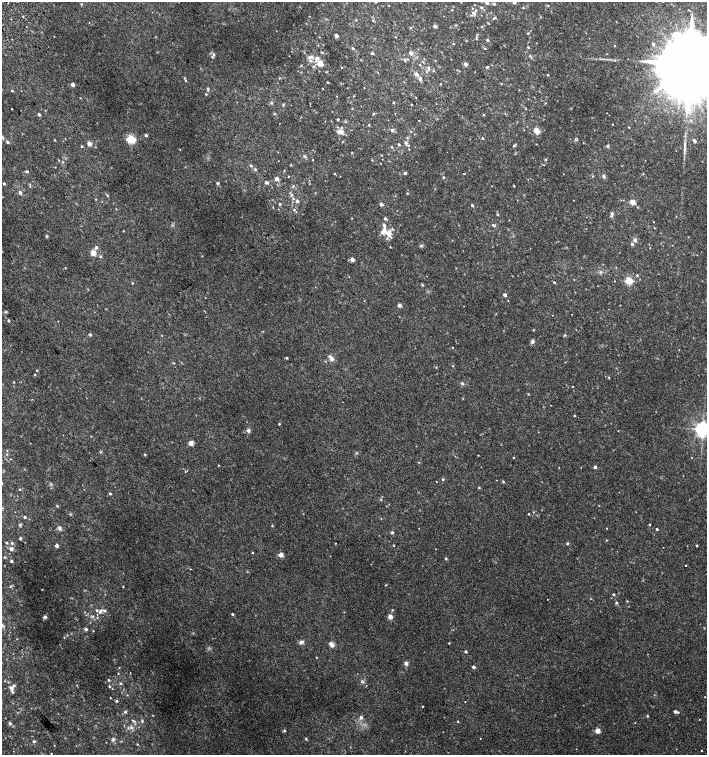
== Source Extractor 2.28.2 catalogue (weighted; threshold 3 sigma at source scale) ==
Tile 11 of 4 x 4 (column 3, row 3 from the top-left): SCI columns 2999-4407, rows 1541-3046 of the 6060 x 6084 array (HDU 1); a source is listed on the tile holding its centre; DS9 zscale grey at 2 x 2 block average (1 PNG px = mean of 2 x 2 image px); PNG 709 x 757 px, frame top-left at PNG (2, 2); no overlay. Shown black and unused: <1% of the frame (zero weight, under 2 of 3 exposures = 2% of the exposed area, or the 3 px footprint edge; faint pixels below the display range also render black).
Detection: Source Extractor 2.28.2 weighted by HDU 2 'WHT'; one run over the whole footprint, this tile lists its part. Background 0.0224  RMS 0.0055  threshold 0.0248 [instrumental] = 3 sigma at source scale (4.5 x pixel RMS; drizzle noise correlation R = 1.50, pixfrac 1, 0.0396/0.0396 arcsec/px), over >= 5 px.
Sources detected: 287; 1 cosmic-ray / hot-pixel residue — not listed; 11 inside a brighter listed object's ellipse — not listed separately; the other 275 listed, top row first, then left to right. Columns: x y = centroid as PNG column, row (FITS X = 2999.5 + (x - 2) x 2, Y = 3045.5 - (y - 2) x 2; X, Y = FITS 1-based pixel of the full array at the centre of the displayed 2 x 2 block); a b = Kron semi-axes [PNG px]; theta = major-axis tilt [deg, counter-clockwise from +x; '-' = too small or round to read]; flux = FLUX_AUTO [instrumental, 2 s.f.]
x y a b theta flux
376 2 3 3 - 0.84
514 2 3 3 - 1.5
487 3 2 2 - 5.1
494 4 3 3 - 1.8
475 5 2 2 - 0.51
481 7 3 3 - 1.3
523 8 3 2 - 0.6
452 10 2 2 - 0.59
474 13 6 4 -40 3.6
494 18 4 2 - 1.5
356 20 3 2 - 0.72
435 26 4 3 - 2.1
528 33 3 2 - 0.88
477 34 3 2 - 0.65
336 36 4 3 - 2.6
319 37 3 2 - 0.46
395 37 2 2 - 0.6
476 39 3 2 - 0.72
487 40 2 2 - 2.6
466 41 3 2 - 0.52
454 44 2 2 - 0.66
653 44 4 3 - 1.7
615 45 2 2 - 1.6
528 47 3 2 - 1.1
353 48 2 2 - 1.6
485 48 3 2 - 0.93
322 52 4 2 - 0.89
372 53 3 2 - 1.9
411 53 2 2 - 7.6
214 54 4 3 - 1.8
312 57 4 4 - 2.3
404 59 3 3 - 1.2
435 60 3 2 - 0.56
311 61 5 4 - 2.8
320 63 7 7 - 8.4
688 63 22 14 -55 24000
465 64 5 4 - 2.2
301 65 3 2 - 0.62
420 65 2 2 - 0.78
313 66 3 3 - 1.1
487 67 4 3 - 1.3
342 68 2 2 - 0.63
428 68 7 4 -79 3
433 71 3 2 - 0.92
326 72 3 2 - 0.74
416 74 5 3 - 4.2
548 75 3 2 - 0.76
279 78 3 2 - 0.59
420 79 4 3 - 3.4
186 80 3 2 - 0.99
327 82 2 2 - 0.96
341 83 3 2 - 0.64
73 84 2 2 - 7.5
440 84 2 2 - 0.65
208 89 3 3 - 1.3
323 89 2 2 - 0.54
12 91 3 2 - 1
206 94 3 3 - 0.91
354 96 2 2 - 0.63
416 97 2 2 - 0.43
393 102 2 2 - 0.74
271 103 3 3 - 1.8
545 103 3 2 - 0.55
283 104 4 3 - 1.2
411 104 3 2 - 0.62
436 104 2 2 - 0.42
12 109 2 2 - 0.66
275 114 3 2 - 0.84
373 114 3 3 - 0.93
39 115 2 2 - 3.5
483 115 3 2 - 0.93
338 119 2 2 - 1.9
419 121 2 2 - 0.57
612 124 2 2 - 0.63
369 125 2 2 - 1
342 127 3 3 - 1.1
629 127 3 2 - 0.77
392 130 4 3 - 2.8
537 131 3 3 - 31
341 132 6 4 -4 8.8
146 135 3 2 - 2.8
2 137 5 4 - 2
483 138 3 2 - 1
131 139 3 3 - 110
55 140 3 2 - 0.75
695 141 4 3 - 2.2
8 142 3 3 - 2.1
342 142 2 2 - 0.49
406 143 5 3 - 2.1
89 144 5 4 - 3.9
399 144 3 2 - 1.4
514 145 3 3 - 1.8
82 146 3 3 - 1.2
608 146 3 3 - 1.6
392 147 3 2 - 1.1
684 149 13 3 87 4.6
352 153 2 2 - 0.74
381 155 2 2 - 0.51
305 156 4 3 - 1.4
372 160 3 2 - 0.8
545 160 3 3 - 1.1
291 165 2 2 - 0.79
251 166 3 3 - 1.8
255 169 4 3 - 1.5
27 171 3 3 - 1.7
405 173 3 2 - 3.1
464 173 2 2 - 0.76
334 174 3 2 - 0.73
289 176 2 2 - 0.55
604 176 4 3 - 2.3
443 177 3 3 - 1.1
277 179 2 2 - 10
266 182 4 4 - 2
217 183 4 4 - 1.5
4 184 2 2 - 2
293 186 3 3 - 0.92
514 186 2 2 - 0.74
20 193 3 3 - 3.7
407 193 2 2 - 0.86
291 195 5 3 - 1.8
107 196 3 3 - 0.86
96 199 3 2 - 0.58
293 199 3 2 - 0.92
573 200 2 2 - 0.36
297 201 3 2 - 4.4
632 202 6 5 - 6.6
280 204 3 2 - 1.7
381 204 4 4 - 1.7
472 205 2 2 - 2.3
638 207 2 2 - 0.65
294 210 4 3 - 1.7
612 214 8 3 75 2.3
497 215 3 3 - 1.2
352 218 2 2 - 0.48
385 219 4 3 - 2.1
654 222 2 2 - 0.45
384 225 5 3 - 2.7
493 225 3 3 - 2
123 231 2 2 - 0.64
389 232 7 6 - 6.8
46 236 4 3 - 1.1
635 240 5 4 - 2.7
632 244 3 3 - 2.9
421 246 4 4 - 1.7
96 247 4 3 - 3.4
390 247 2 2 - 0.65
93 253 6 5 - 7.4
100 256 3 3 - 1.1
352 260 2 2 - 11
65 268 2 2 - 0.6
637 275 3 3 - 0.92
615 281 2 2 - 0.49
629 281 3 3 - 60
554 282 2 2 - 1.6
422 285 3 2 - 0.94
505 295 2 2 - 8
399 305 5 4 - 2.3
572 314 2 2 - 1.1
8 321 3 2 - 1.5
534 330 2 2 - 0.65
90 334 4 3 - 1.2
162 335 2 2 - 0.45
565 335 4 3 - 1.2
532 341 5 4 - 3
453 348 2 2 - 0.56
287 358 3 2 - 1.4
331 359 10 5 -56 4.5
174 363 2 2 - 0.77
452 366 2 2 - 0.62
436 367 3 2 - 0.67
37 370 3 2 - 0.94
35 375 3 2 - 0.84
608 377 3 2 - 0.8
14 382 3 2 - 0.64
462 383 4 4 - 1.7
572 387 2 2 - 0.52
574 416 2 2 - 0.97
279 424 2 2 - 1.2
703 429 4 4 - 560
248 430 5 4 - 2.6
618 430 2 2 - 0.72
191 443 4 4 - 6.1
6 454 2 2 - 0.72
145 454 3 2 - 1.1
478 455 2 2 - 0.57
691 457 2 2 - 0.42
514 458 2 2 - 0.63
219 465 2 2 - 0.66
595 467 2 2 - 4.7
443 479 3 3 - 0.99
436 482 2 2 - 0.5
503 482 3 3 - 1
479 488 3 2 - 0.93
20 490 2 2 - 0.64
110 493 2 2 - 1.5
381 499 2 2 - 0.71
57 506 3 2 - 0.87
3 508 3 2 - 0.72
529 514 2 2 - 1
25 517 3 2 - 1.6
649 524 2 2 - 0.85
59 528 6 4 -69 2.7
607 528 2 2 - 0.48
657 529 2 2 - 2.1
392 532 3 3 - 1.8
20 538 4 3 - 1.3
606 540 2 2 - 0.66
7 543 3 2 - 0.97
12 543 4 3 - 1.7
335 543 3 2 - 0.51
567 543 4 3 - 1.2
394 545 2 2 - 0.8
697 545 2 2 - 1.4
57 546 2 2 - 7.1
12 548 7 4 52 2.7
252 552 2 2 - 2.3
281 555 2 2 - 22
5 557 3 3 - 0.93
446 558 3 3 - 1.2
11 561 2 2 - 2.4
685 565 2 2 - 0.64
190 569 2 2 - 0.48
386 585 3 2 - 0.67
10 586 4 2 - 0.97
123 587 2 2 - 0.64
613 594 2 2 - 1.7
627 601 2 2 - 0.86
616 603 4 3 - 1.2
392 610 3 3 - 0.8
100 611 8 4 66 4.2
232 614 2 2 - 2
93 616 5 2 - 1.3
45 617 4 4 - 1.8
390 617 2 2 - 18
3 626 5 2 - 1.5
86 629 3 3 - 3
93 631 3 2 - 0.73
301 642 5 5 - 3.2
449 643 2 2 - 0.76
331 644 6 5 - 5.3
466 651 2 2 - 2.6
317 657 3 2 - 0.51
406 663 5 5 - 3
473 667 2 2 - 5.4
118 673 2 2 - 0.68
130 673 2 2 - 0.46
109 680 3 2 - 1.1
362 682 3 3 - 1.5
121 683 3 3 - 1.2
109 686 3 3 - 1.3
11 688 7 6 - 4.3
705 697 2 2 - 0.43
110 698 2 2 - 0.58
117 701 3 3 - 1.5
465 702 2 2 - 0.63
423 706 2 2 - 0.71
675 711 4 2 - 5.2
125 712 3 3 - 1.8
647 716 3 2 - 1
361 717 3 3 - 4
132 720 3 2 - 0.88
142 721 3 3 - 1.2
458 721 3 2 - 0.87
10 723 5 3 - 1.8
635 723 2 2 - 0.43
131 727 4 3 - 1.8
284 731 4 4 - 1.3
597 731 3 2 - 23
480 738 2 2 - 0.45
113 739 5 3 - 2.1
306 739 3 3 - 1.1
34 741 4 3 - 1.5
137 744 2 2 - 0.75
701 751 2 2 - 0.8
51 753 2 2 - 0.52
Isophote crosses this tile's border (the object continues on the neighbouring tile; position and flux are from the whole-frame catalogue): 7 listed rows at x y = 376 2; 514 2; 487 3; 688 63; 2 137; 703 429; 3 626
Diffuse or blended objects may show on this block-average render without a row.